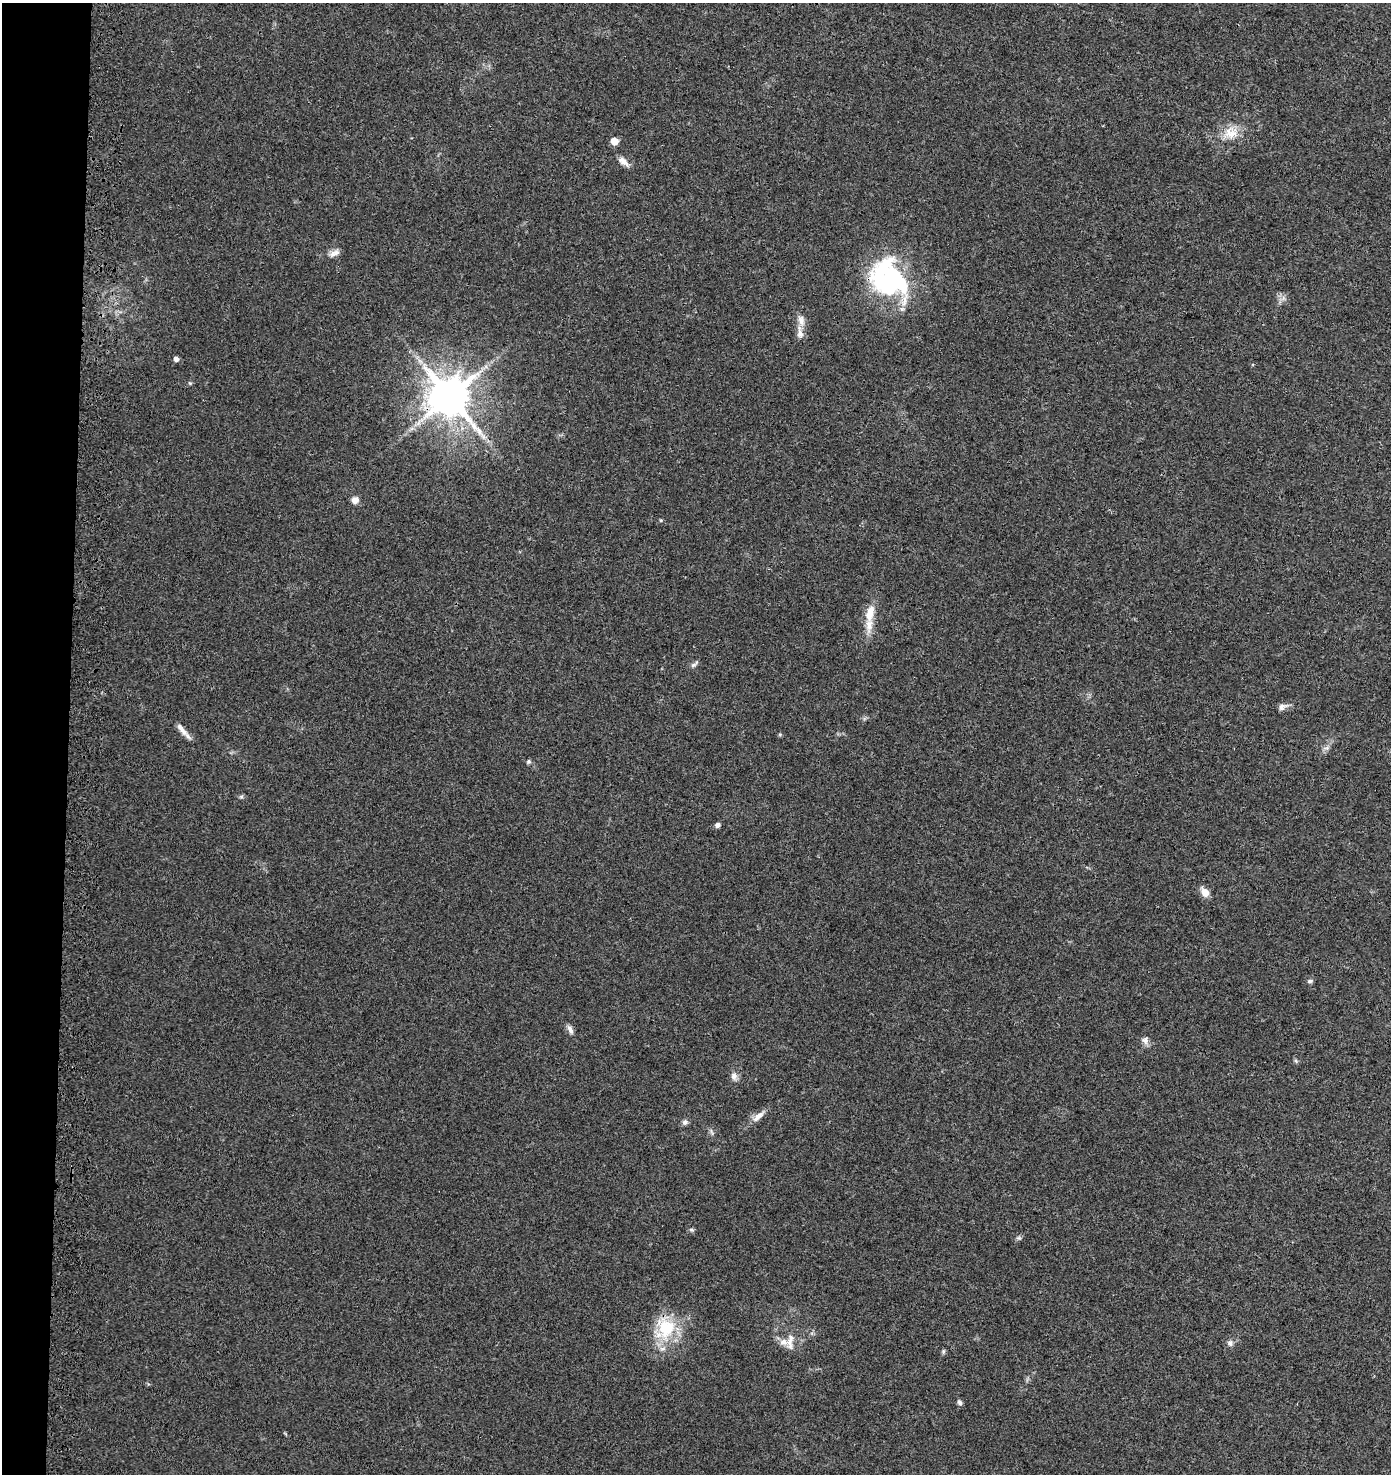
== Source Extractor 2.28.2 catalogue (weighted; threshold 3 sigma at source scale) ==
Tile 4 of 3 x 3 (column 1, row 2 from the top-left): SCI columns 327-1715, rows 1582-3053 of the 4870 x 4628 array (HDU 1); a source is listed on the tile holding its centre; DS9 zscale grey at full resolution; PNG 1393 x 1476 px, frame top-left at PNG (2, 3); no overlay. Shown black and unused: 5% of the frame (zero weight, under 3 of 4 exposures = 9% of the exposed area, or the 3 px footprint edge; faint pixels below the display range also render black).
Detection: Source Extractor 2.28.2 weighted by HDU 2 'WHT'; one run over the whole footprint, this tile lists its part. Background 0.0306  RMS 0.0039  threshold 0.0177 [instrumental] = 3 sigma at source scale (4.5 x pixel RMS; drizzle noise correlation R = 1.50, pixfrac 1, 0.0396/0.0396 arcsec/px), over >= 5 px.
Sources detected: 42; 2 inside a brighter object's white glare — not listed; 3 inside a brighter listed object's ellipse — not listed separately; the other 37 listed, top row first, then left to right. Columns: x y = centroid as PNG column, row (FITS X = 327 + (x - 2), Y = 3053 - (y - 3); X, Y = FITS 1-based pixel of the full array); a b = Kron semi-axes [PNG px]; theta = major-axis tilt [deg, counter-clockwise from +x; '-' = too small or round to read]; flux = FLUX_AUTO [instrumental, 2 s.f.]
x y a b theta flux
1231 133 22 17 19 7.5
614 141 5 5 - 6.5
623 161 16 7 -41 2.6
333 254 14 8 45 2.2
887 281 49 35 -36 50
801 321 16 9 -79 3.2
176 359 5 5 - 1.4
420 361 8 5 -45 1.4
450 397 11 11 - 1500
483 437 9 6 -70 1.7
355 500 8 7 - 2.6
661 520 5 4 - 0.43
870 613 25 10 75 6.4
694 664 12 5 38 1.1
1282 706 14 8 20 1.9
182 729 22 6 -49 2.9
780 734 6 4 18 0.45
1326 748 10 5 9 1.2
529 762 6 5 - 0.68
241 797 6 5 - 0.68
717 825 5 5 - 1.6
1205 892 10 7 -53 4.1
1310 981 7 5 15 0.93
570 1029 14 6 -64 1.7
1145 1040 10 9 - 1.9
1296 1061 7 4 -71 0.6
734 1076 11 8 -75 1.9
758 1116 19 8 40 3.2
685 1122 8 6 13 1.2
712 1132 11 2 -72 0.67
691 1230 7 4 -19 0.7
1019 1238 7 5 -10 0.73
666 1328 33 25 -75 20
790 1342 25 7 87 3.4
1230 1343 8 7 - 1.4
943 1351 7 5 90 0.68
960 1403 7 5 -58 1.2
Overlapping masked pixels (flux is a lower limit): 2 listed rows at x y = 887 281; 450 397